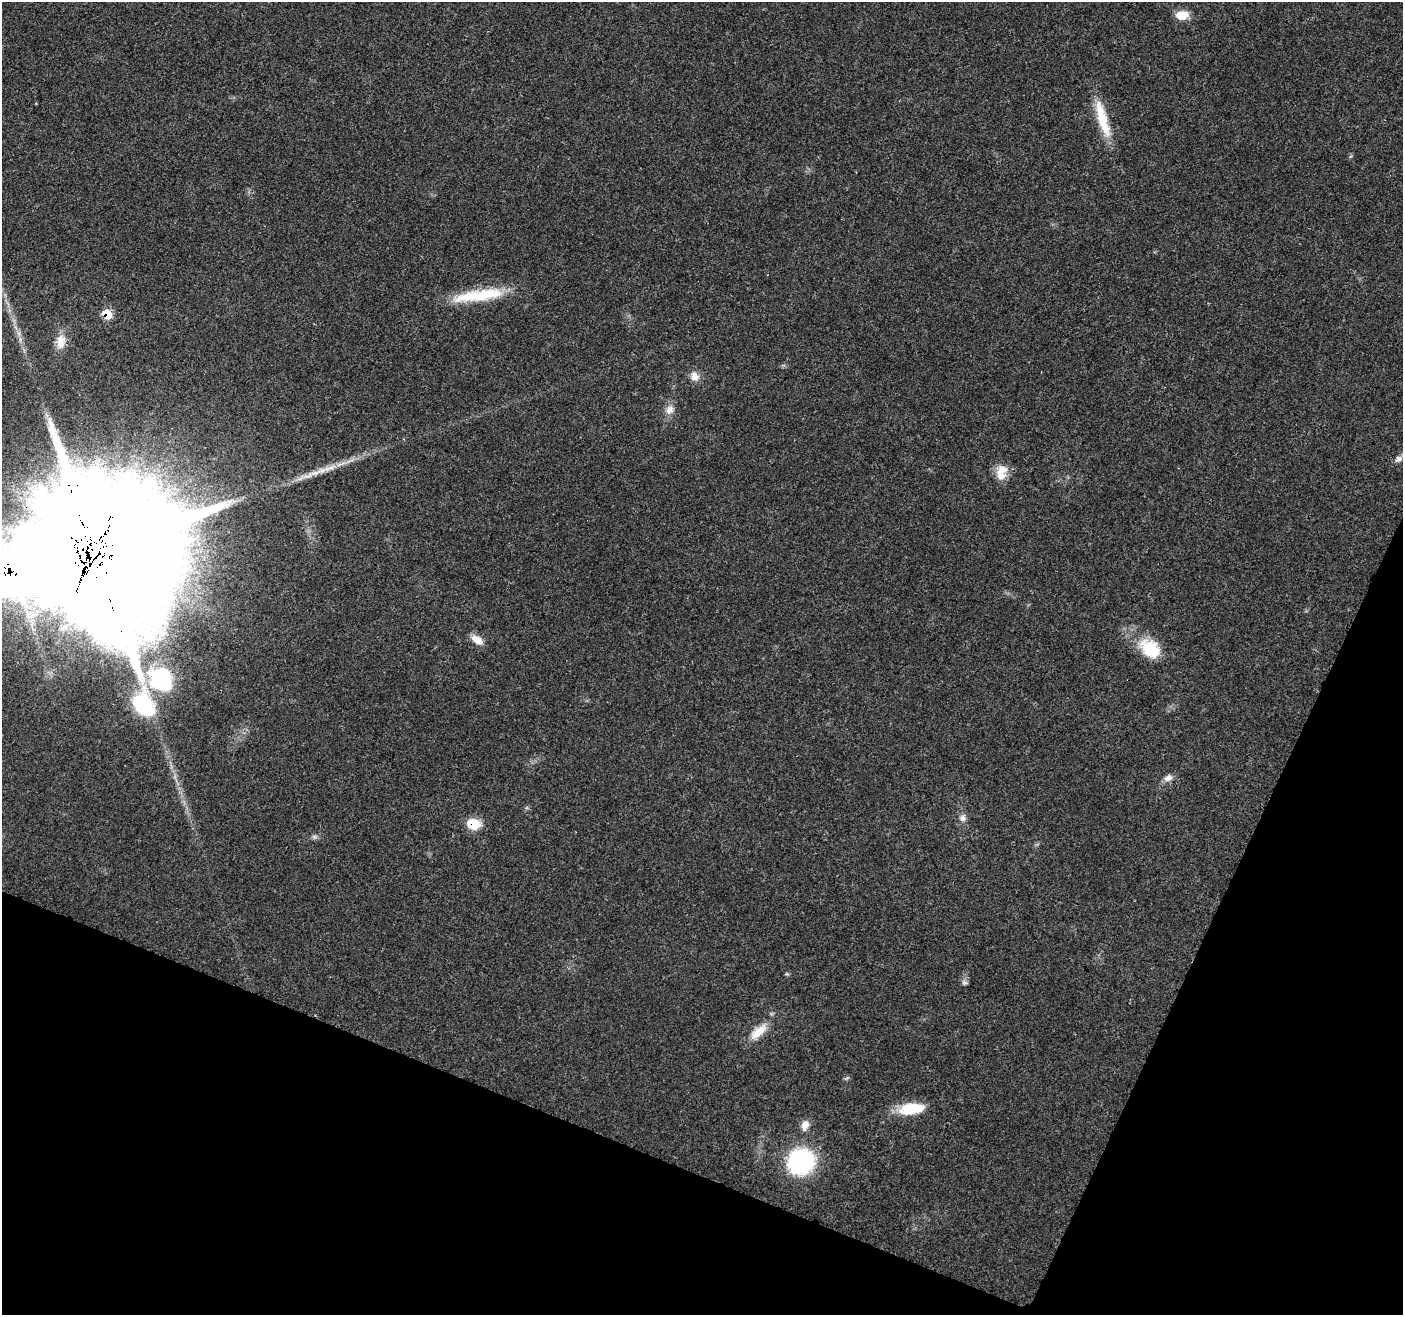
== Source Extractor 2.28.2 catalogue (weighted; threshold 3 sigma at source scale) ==
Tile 15 of 4 x 4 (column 3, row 4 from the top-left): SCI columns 2812-4212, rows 212-1524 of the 5623 x 5745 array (HDU 1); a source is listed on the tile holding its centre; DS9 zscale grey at full resolution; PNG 1405 x 1317 px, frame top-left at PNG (2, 2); no overlay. Shown black and unused: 20% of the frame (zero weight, under 3 of 4 exposures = <1% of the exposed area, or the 3 px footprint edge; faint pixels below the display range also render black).
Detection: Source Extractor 2.28.2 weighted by HDU 2 'WHT'; one run over the whole footprint, this tile lists its part. Background 0.0271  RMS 0.0025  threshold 0.0114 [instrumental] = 3 sigma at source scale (4.5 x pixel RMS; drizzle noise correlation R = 1.50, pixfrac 1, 0.0396/0.0396 arcsec/px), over >= 5 px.
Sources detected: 32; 5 inside a brighter listed object's ellipse — not listed separately; the other 27 listed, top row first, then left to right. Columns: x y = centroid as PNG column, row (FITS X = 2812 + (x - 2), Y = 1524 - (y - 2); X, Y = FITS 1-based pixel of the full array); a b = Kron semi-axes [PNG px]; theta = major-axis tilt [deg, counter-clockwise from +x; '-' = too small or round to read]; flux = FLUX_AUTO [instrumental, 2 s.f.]
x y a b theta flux
1182 15 15 10 5 3.7
1102 119 50 11 -74 8.9
489 294 38 17 3 9.7
107 314 10 7 -69 4.6
61 342 19 11 81 3.6
695 376 13 11 -53 2.2
669 410 14 10 61 2.2
1399 459 11 7 32 1.2
350 461 19 3 27 1.5
1002 470 18 14 1 3.2
308 476 22 7 24 2.8
234 501 7 4 18 0.73
95 551 43 40 -89 15000
13 571 32 24 43 460
477 640 16 8 -36 2.8
1150 649 27 20 -37 10
161 679 43 35 -43 26
1168 778 12 8 28 1.5
963 818 9 8 - 1.2
474 824 15 12 -10 5.2
314 837 8 6 0 0.69
787 974 5 4 - 0.34
964 982 8 7 - 0.72
758 1032 28 11 43 4.7
912 1109 31 12 8 8.7
805 1125 13 9 71 2.1
801 1161 24 22 42 34
Overlapping masked pixels (flux is a lower limit): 4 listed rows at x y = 107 314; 95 551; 13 571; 474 824
Isophote crosses this tile's border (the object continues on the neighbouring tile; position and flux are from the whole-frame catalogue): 2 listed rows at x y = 95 551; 13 571